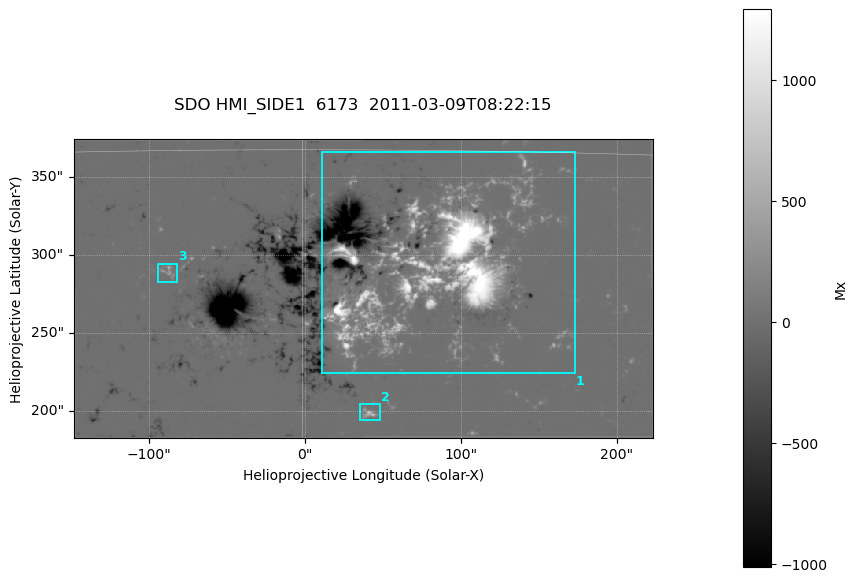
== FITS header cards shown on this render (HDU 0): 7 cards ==
TELESCOP= 'SDO     '           /
INSTRUME= 'HMI_SIDE1'          /
WAVELNTH=              6173.00 /
DATE-OBS= '2011-03-09T08:22:15.000' /
CTYPE1  = 'HPLN-TAN'           /
CTYPE2  = 'HPLT-TAN'           /
BUNIT   = 'Mx      '           /

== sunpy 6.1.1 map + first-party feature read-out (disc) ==
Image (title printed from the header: SDO HMI_SIDE1  6173  2011-03-09T08:22:15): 736 x 379 px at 0.504 arcsec/px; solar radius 966 arcsec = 1916 px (partial field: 2.4% of the solar disc is inside the frame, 99% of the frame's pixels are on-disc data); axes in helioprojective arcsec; data unit Mx (BUNIT, on the colour bar)
Orientation: file roll -179.9 deg (from PC/CROTA): ROTATED to solar-north-up (sunpy Map.rotate, bilinear) for analysis and display; everything below refers to the rotated frame; the empty margins the rotation leaves inside the frame are drawn grey
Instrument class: DISC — disc imager (sunpy class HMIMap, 6173 A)
Bright regions (active regions / flare kernels): reference = the on-disc median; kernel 7 px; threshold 5 sigma = 48.3 Mx over a disc level ~-0.243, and >= 1.15x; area >= 278 px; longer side >= 5 px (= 2.5 arcsec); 3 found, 3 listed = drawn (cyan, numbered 1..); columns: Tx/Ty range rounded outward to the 2 arcsec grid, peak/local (2 s.f.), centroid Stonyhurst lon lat
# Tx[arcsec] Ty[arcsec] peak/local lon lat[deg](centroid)
1 10..174 224..366 -7248 +5 +10
2 34..48 194..204 -1929 +3 +5
3 -94..-82 282..296 -1142 -5 +10